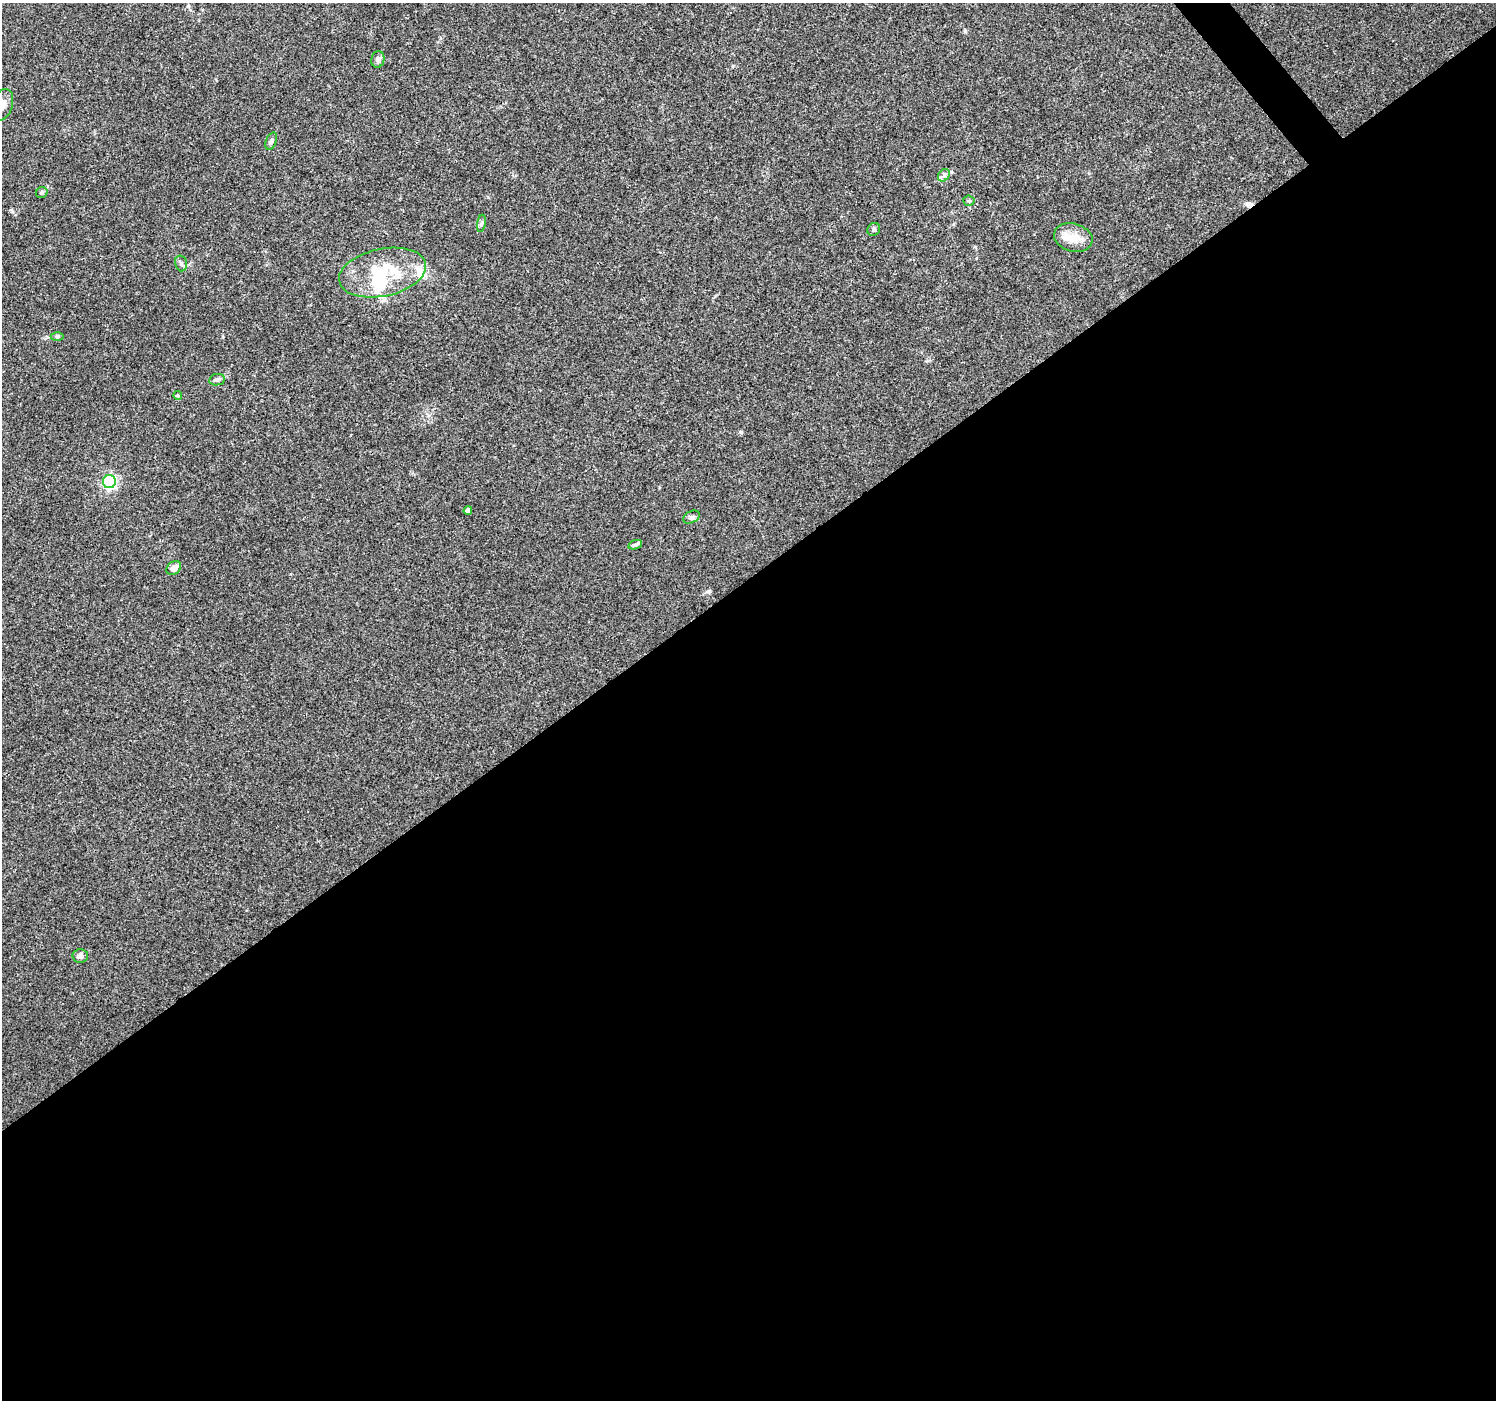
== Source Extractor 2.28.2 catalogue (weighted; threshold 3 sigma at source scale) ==
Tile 15 of 4 x 4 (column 3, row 4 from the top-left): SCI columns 2991-4484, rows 137-1534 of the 5984 x 5930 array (HDU 1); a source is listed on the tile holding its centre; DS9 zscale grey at full resolution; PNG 1498 x 1402 px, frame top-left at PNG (2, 3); each listed source drawn as its Kron ellipse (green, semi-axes under 4 px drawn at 4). Shown black and unused: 59% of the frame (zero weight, under 3 of 4 exposures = <1% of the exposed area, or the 3 px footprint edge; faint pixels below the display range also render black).
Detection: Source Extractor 2.28.2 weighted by HDU 2 'WHT'; one run over the whole footprint, this tile lists its part. Background 0.0621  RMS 0.004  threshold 0.0182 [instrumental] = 3 sigma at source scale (4.5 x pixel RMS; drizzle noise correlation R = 1.50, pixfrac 1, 0.0396/0.0396 arcsec/px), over >= 5 px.
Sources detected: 27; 5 inside a brighter object's white glare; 1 cosmic-ray / hot-pixel residue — neither listed nor drawn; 1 inside a brighter listed object's ellipse — not listed separately; the other 20 listed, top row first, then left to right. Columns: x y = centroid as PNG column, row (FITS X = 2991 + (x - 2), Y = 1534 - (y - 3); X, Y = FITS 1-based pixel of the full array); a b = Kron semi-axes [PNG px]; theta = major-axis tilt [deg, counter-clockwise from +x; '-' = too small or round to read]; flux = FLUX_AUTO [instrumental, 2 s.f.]
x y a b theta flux
378 59 8 6 78 1.6
2 105 16 10 69 3.8
271 141 9 5 69 0.93
944 175 7 5 48 1
42 192 6 5 - 0.73
969 201 5 5 - 0.62
481 223 9 4 81 0.85
874 229 7 6 - 0.81
1073 237 19 14 -15 6.2
181 263 8 6 -76 0.97
382 273 44 24 12 23
57 336 6 4 0 0.61
217 380 8 5 10 1.1
178 395 4 4 - 0.5
109 482 6 6 - 81
468 510 4 4 - 1.7
692 517 9 5 26 0.95
635 545 7 4 18 0.72
174 568 8 6 41 2.7
80 956 7 7 - 1.6
Isophote crosses this tile's border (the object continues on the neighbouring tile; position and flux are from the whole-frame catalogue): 1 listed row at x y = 2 105
Unlisted compact peaks at least as high as the median listed source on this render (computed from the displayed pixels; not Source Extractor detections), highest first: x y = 709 591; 965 31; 741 432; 12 211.